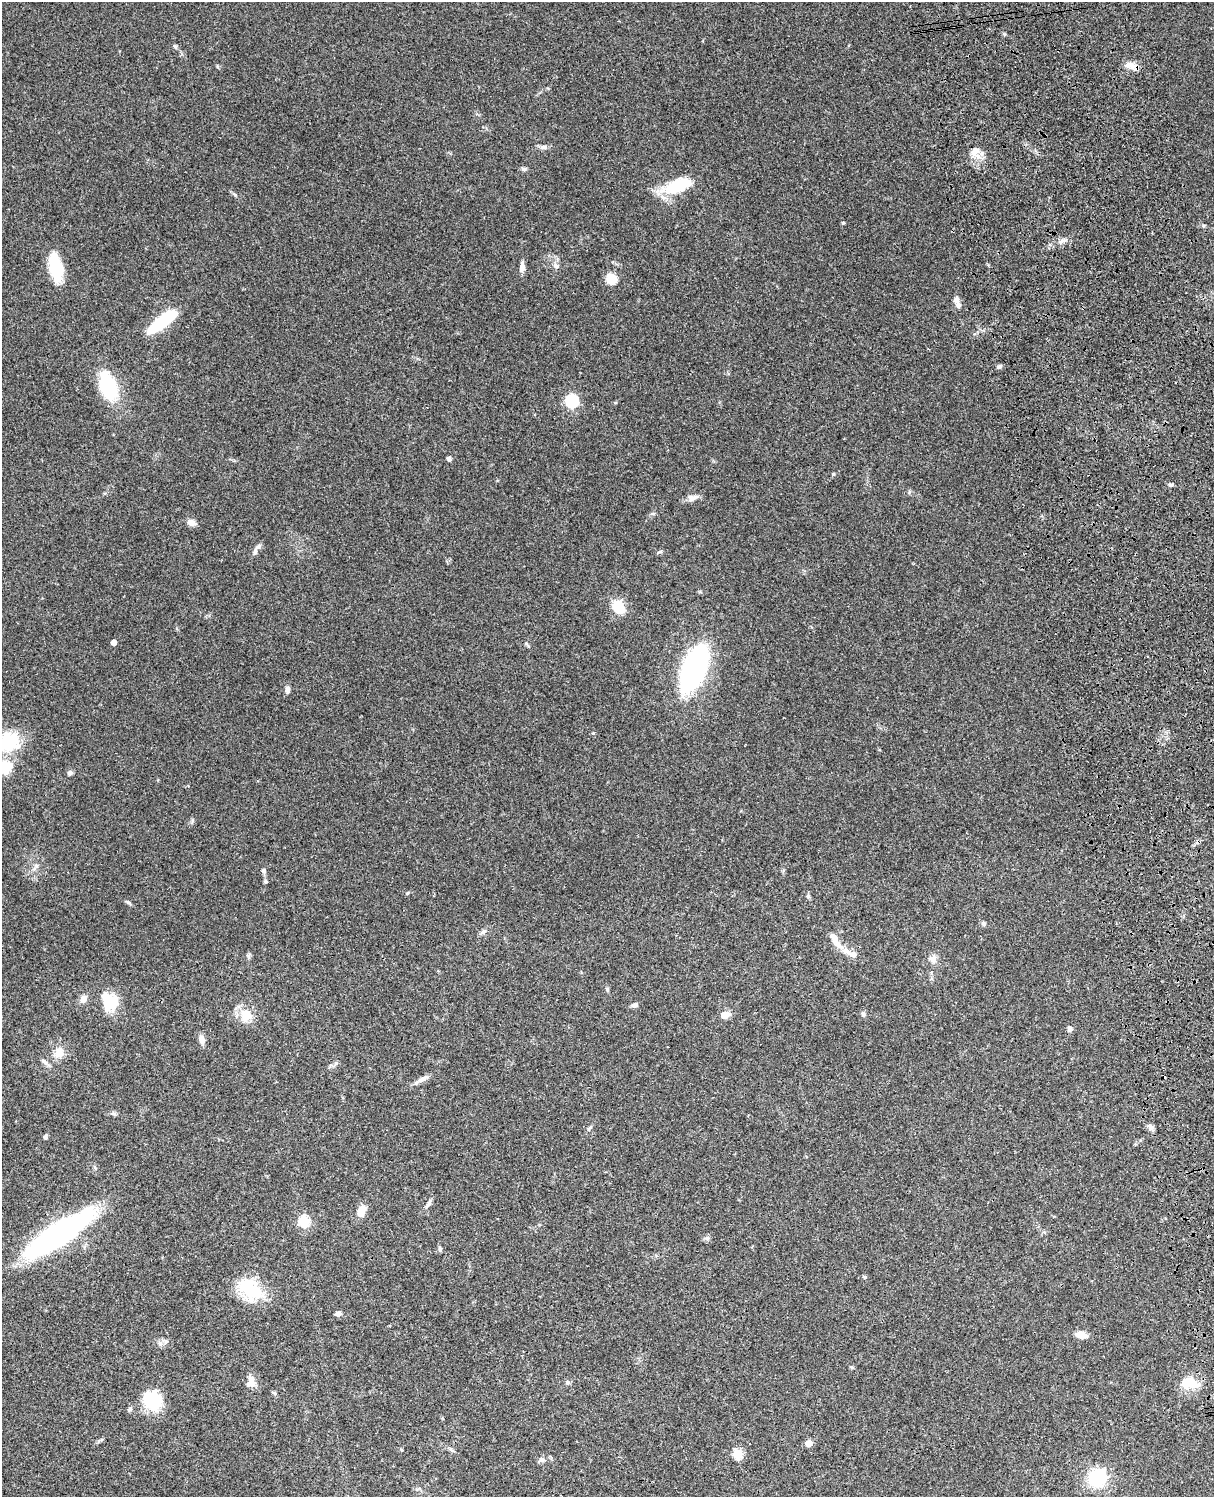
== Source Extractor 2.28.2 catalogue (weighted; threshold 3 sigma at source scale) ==
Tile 6 of 4 x 3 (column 2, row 2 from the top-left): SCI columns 1333-2544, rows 1773-3267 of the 5087 x 4926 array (HDU 1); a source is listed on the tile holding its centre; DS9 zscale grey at full resolution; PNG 1216 x 1499 px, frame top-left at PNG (2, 2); no overlay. Shown black and unused: <1% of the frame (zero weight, under 3 of 4 exposures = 6% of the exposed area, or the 3 px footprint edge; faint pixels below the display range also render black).
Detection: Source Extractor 2.28.2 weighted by HDU 2 'WHT'; one run over the whole footprint, this tile lists its part. Background 0.099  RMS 0.0063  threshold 0.0285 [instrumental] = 3 sigma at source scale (4.5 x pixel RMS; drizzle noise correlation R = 1.50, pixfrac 1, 0.05/0.05 arcsec/px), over >= 5 px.
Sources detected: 83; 1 inside a brighter object's white glare — not listed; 1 inside a brighter listed object's ellipse — not listed separately; the other 81 listed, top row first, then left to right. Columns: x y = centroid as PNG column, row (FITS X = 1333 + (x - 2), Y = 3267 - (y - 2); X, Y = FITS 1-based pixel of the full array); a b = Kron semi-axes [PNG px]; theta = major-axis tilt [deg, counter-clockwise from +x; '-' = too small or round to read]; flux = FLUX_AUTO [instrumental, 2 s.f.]
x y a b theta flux
175 46 6 5 - 1.1
1135 66 13 9 -34 4.7
544 147 9 7 -6 2.3
974 151 15 8 36 4.5
524 169 8 5 -1 1.3
678 185 39 14 21 24
843 222 5 3 - 0.65
56 266 30 14 -74 23
556 266 9 6 -29 1.9
522 267 12 6 87 3.4
612 279 14 12 -72 7.5
957 300 10 7 -73 2.9
163 321 31 10 39 37
999 366 6 5 - 1.2
108 386 33 18 -74 36
572 401 6 6 - 74
449 459 4 4 - 2.2
833 474 5 4 - 0.66
1171 485 6 4 -15 1.1
693 498 16 8 17 3.6
191 522 10 7 -23 3.4
255 551 10 6 76 2
660 552 6 4 19 0.9
619 607 14 11 -55 15
114 642 4 4 - 4.5
527 645 10 3 -56 0.96
694 668 38 17 69 150
287 689 9 5 83 2.2
8 742 28 24 12 30
5 767 6 5 - 45
70 773 7 6 - 1.6
264 871 7 6 - 1.4
266 881 5 5 - 0.95
808 896 5 5 - 1
128 902 7 4 -45 0.99
983 924 6 5 - 1.5
483 932 8 6 28 1.7
834 938 17 9 -60 5.6
853 954 11 8 -6 4
249 956 7 4 -71 1.1
933 959 11 9 83 3.8
607 989 6 5 - 0.97
83 999 9 7 65 3.7
110 1001 20 16 -58 20
635 1005 9 6 23 1.8
863 1014 6 5 - 1.3
246 1015 20 15 -61 10
725 1015 9 8 - 5
1069 1029 7 6 - 1.5
202 1039 10 7 -72 3.9
59 1052 13 11 72 7
45 1062 9 5 -28 1.7
336 1064 7 4 45 1.2
422 1079 17 6 27 3.3
114 1114 9 4 -26 1.2
1151 1127 9 7 -52 2.1
589 1129 8 4 57 1.2
46 1137 6 4 81 1.3
429 1204 11 5 62 2
361 1211 13 8 74 7.5
304 1221 6 5 - 46
60 1233 61 16 34 200
707 1238 7 4 1 1.2
440 1249 8 4 90 0.9
864 1277 6 4 90 0.72
250 1289 32 21 -40 28
338 1314 7 5 10 2
1081 1335 14 8 -16 5.1
166 1342 8 5 45 1.5
851 1367 5 5 - 0.76
251 1382 16 11 88 5.1
567 1382 7 5 3 1.3
1189 1383 26 15 -10 12
275 1393 6 5 - 0.92
152 1400 23 20 -47 24
130 1409 7 5 49 1.3
808 1443 5 5 - 8.6
402 1450 5 3 - 0.52
738 1454 5 5 - 31
541 1460 9 6 1 2
1097 1478 25 22 33 26
Overlapping masked pixels (flux is a lower limit): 1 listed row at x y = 1135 66
Isophote crosses this tile's border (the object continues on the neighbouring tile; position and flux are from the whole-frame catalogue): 2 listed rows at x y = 8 742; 5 767
Unlisted compact peaks at least as high as the median listed source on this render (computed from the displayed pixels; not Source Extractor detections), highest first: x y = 1063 240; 235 195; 1203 225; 407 893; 593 733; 1004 34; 909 492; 36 866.